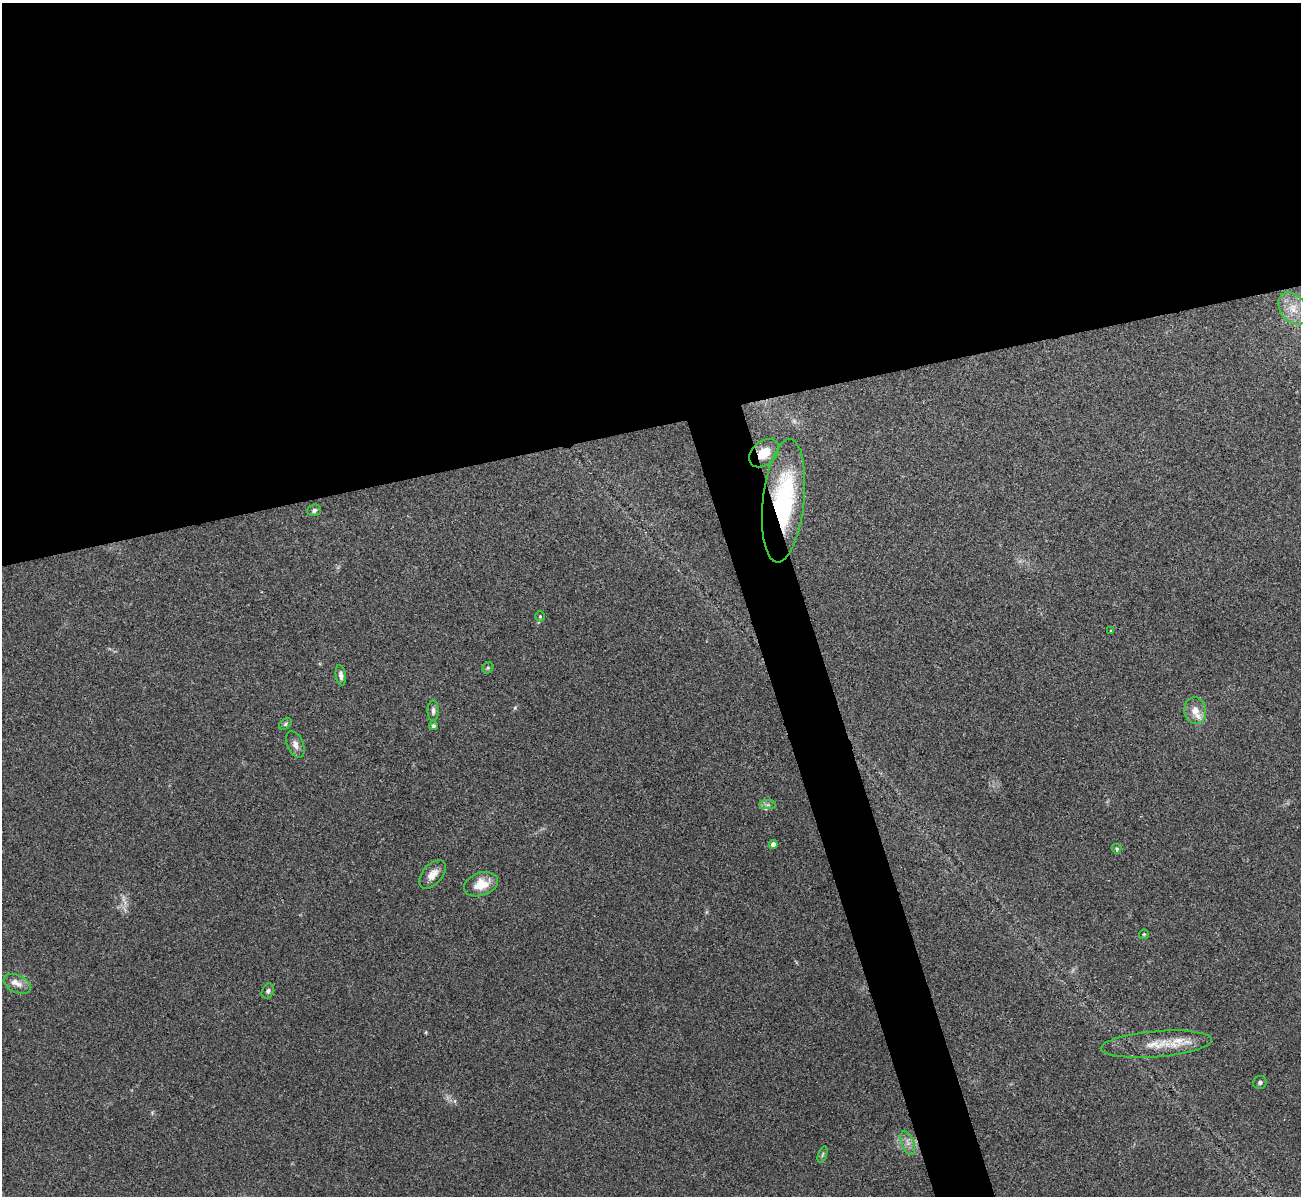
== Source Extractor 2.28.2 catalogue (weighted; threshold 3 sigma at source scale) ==
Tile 2 of 4 x 4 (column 2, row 1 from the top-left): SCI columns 1301-2599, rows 3723-4916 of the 5199 x 5182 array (HDU 1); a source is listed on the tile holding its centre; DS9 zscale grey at full resolution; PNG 1303 x 1198 px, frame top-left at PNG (2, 3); each listed source drawn as its Kron ellipse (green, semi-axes under 4 px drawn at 4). Shown black and unused: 38% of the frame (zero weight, under 3 of 4 exposures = <1% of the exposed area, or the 3 px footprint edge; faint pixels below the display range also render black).
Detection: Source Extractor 2.28.2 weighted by HDU 2 'WHT'; one run over the whole footprint, this tile lists its part. Background 0.0812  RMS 0.0058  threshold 0.0263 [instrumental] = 3 sigma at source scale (4.5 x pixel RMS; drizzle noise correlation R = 1.50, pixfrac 1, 0.05/0.05 arcsec/px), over >= 5 px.
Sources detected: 29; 4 inside a brighter listed object's ellipse — not listed separately; the other 25 listed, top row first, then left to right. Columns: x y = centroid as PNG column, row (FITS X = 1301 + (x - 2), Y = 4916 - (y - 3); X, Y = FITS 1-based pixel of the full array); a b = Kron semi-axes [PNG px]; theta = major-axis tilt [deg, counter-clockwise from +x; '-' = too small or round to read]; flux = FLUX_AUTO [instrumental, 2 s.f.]
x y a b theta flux
1293 308 18 12 -55 8.8
764 453 17 11 42 11
784 501 62 20 84 76
314 510 7 5 19 1.3
540 616 5 5 - 0.81
1111 631 2 2 - 0.59
488 668 6 5 - 0.84
341 675 10 5 -81 2.2
433 711 10 5 90 2
1195 711 13 11 -84 6
285 724 7 4 38 1
433 726 4 4 - 1.8
295 744 14 8 -67 3.2
768 805 8 4 0 1.6
773 844 4 4 - 3.1
1117 849 5 5 - 0.89
433 874 17 10 47 5.3
481 884 17 11 20 11
1144 934 5 4 - 0.71
17 984 14 8 -25 4.3
268 991 8 5 64 1.3
1156 1044 56 13 5 17
1260 1082 7 6 - 1.3
908 1143 12 6 -70 3.1
822 1154 8 3 71 0.96
Overlapping masked pixels (flux is a lower limit): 2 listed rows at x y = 764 453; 784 501